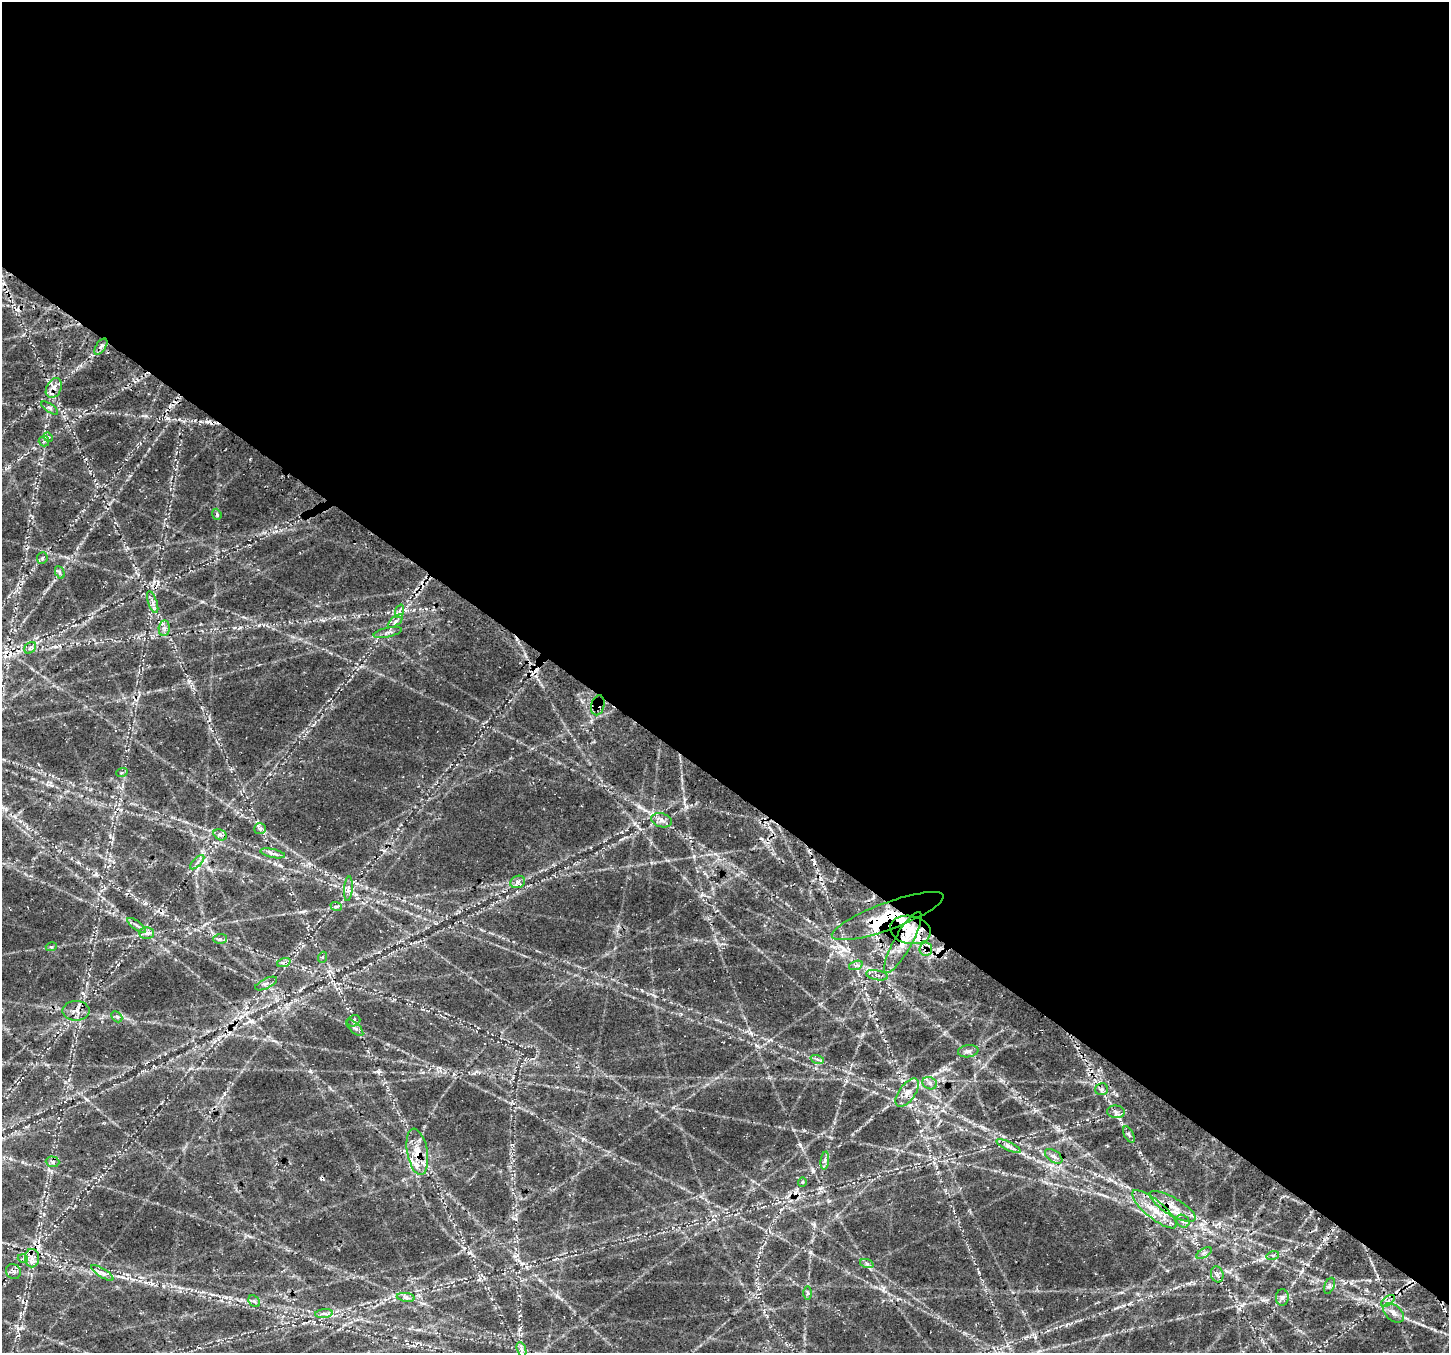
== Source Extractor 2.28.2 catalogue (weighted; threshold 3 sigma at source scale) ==
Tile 3 of 4 x 4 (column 3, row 1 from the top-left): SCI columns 3124-4570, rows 4522-5872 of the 6236 x 6279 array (HDU 1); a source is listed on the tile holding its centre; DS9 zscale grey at full resolution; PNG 1451 x 1355 px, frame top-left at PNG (2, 2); each listed source drawn as its Kron ellipse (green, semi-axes under 4 px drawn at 4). Shown black and unused: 58% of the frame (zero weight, under 3 of 4 exposures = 14% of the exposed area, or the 3 px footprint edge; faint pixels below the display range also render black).
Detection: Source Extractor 2.28.2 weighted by HDU 2 'WHT'; one run over the whole footprint, this tile lists its part. Background 0.0718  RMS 0.008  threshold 0.0359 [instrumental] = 3 sigma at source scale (4.5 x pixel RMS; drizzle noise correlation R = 1.50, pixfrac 1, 0.0396/0.0396 arcsec/px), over >= 5 px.
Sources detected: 88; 1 inside a brighter object's white glare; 8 cosmic-ray / hot-pixel residue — neither listed nor drawn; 5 inside a brighter listed object's ellipse — not listed separately; the other 74 listed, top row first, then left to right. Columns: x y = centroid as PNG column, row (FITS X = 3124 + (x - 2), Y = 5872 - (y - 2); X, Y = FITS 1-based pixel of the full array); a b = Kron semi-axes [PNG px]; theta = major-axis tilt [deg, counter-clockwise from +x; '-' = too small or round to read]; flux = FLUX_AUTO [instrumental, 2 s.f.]
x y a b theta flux
101 347 9 5 56 2.5
54 388 10 7 63 5
50 408 10 4 -34 1.8
48 437 5 4 - 0.98
44 441 5 5 - 1.5
217 514 5 4 - 1.4
42 558 6 5 - 1.4
60 572 7 4 -65 1.4
153 602 11 4 -71 3.3
400 611 7 4 71 1.7
395 621 9 3 40 1.6
164 628 8 5 84 2.5
388 632 14 5 13 3
30 648 6 5 - 1.8
598 705 10 6 76 7.5
122 772 6 3 21 0.97
662 820 10 7 -15 3.5
260 829 6 5 - 1.7
220 835 7 5 -31 2
273 853 13 3 -12 2.6
197 862 9 3 45 1.7
518 882 7 6 - 2.7
348 889 12 4 85 2.7
336 906 6 3 -18 1.3
888 916 59 13 20 39
137 925 11 3 -35 1.7
910 930 20 14 -11 19
146 933 7 6 - 2.3
220 939 6 5 - 2.3
903 942 35 9 61 16
51 947 5 3 - 1
926 949 6 6 - 3.4
323 957 5 3 - 0.87
284 962 7 4 20 1.8
856 965 7 4 19 1.8
877 975 11 5 -12 2.9
266 984 12 5 26 2.7
76 1011 13 10 0 5.2
117 1017 6 4 -44 1.4
354 1021 7 5 25 1.9
355 1028 11 5 -44 2.4
968 1051 10 6 8 2.7
817 1059 7 4 -18 1.7
930 1083 7 6 - 2.6
1102 1089 6 6 - 2.2
907 1093 16 8 54 6.4
1116 1112 9 6 -6 2.6
1129 1134 9 4 -64 1.5
1009 1146 13 3 -26 2.8
417 1152 23 10 -80 14
1054 1156 10 5 -36 2.9
825 1161 9 4 84 2.1
52 1162 7 5 -3 2.1
802 1182 5 4 - 1
1173 1206 26 9 -31 12
1154 1209 28 9 -40 16
1183 1221 7 5 -44 2.3
1204 1253 9 3 31 1.7
1273 1255 6 4 18 1.3
32 1258 9 7 89 4.9
23 1259 5 3 - 0.79
867 1264 7 4 -19 1.5
13 1271 8 7 - 2.5
102 1273 13 3 -32 2.7
1217 1274 8 6 -73 2.1
1329 1286 8 5 67 1.8
808 1293 7 4 -90 1.2
406 1297 9 4 -8 2.3
1282 1298 8 6 88 2.4
254 1301 6 5 - 1.6
1388 1301 8 4 36 2.3
1393 1313 12 7 -40 4.4
324 1314 9 4 8 2.1
521 1349 7 4 -71 2.3
Overlapping masked pixels (flux is a lower limit): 10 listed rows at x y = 54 388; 598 705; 888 916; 910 930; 903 942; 926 949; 417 1152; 1173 1206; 1154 1209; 32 1258
Unlisted compact peaks at least as high as the median listed source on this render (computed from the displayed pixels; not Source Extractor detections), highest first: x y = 800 1145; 1219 1223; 189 681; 883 1290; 639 806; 1423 1325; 310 1071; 557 1296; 1351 1283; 259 625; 515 1256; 979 1272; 83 993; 583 1139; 96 874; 1140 1152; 687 807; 702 895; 145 903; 202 602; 814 1225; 22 1162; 226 1297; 1019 1097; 1201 1224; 862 1035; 146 416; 983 1127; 694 856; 276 531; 130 476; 1369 1280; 86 1099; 323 620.